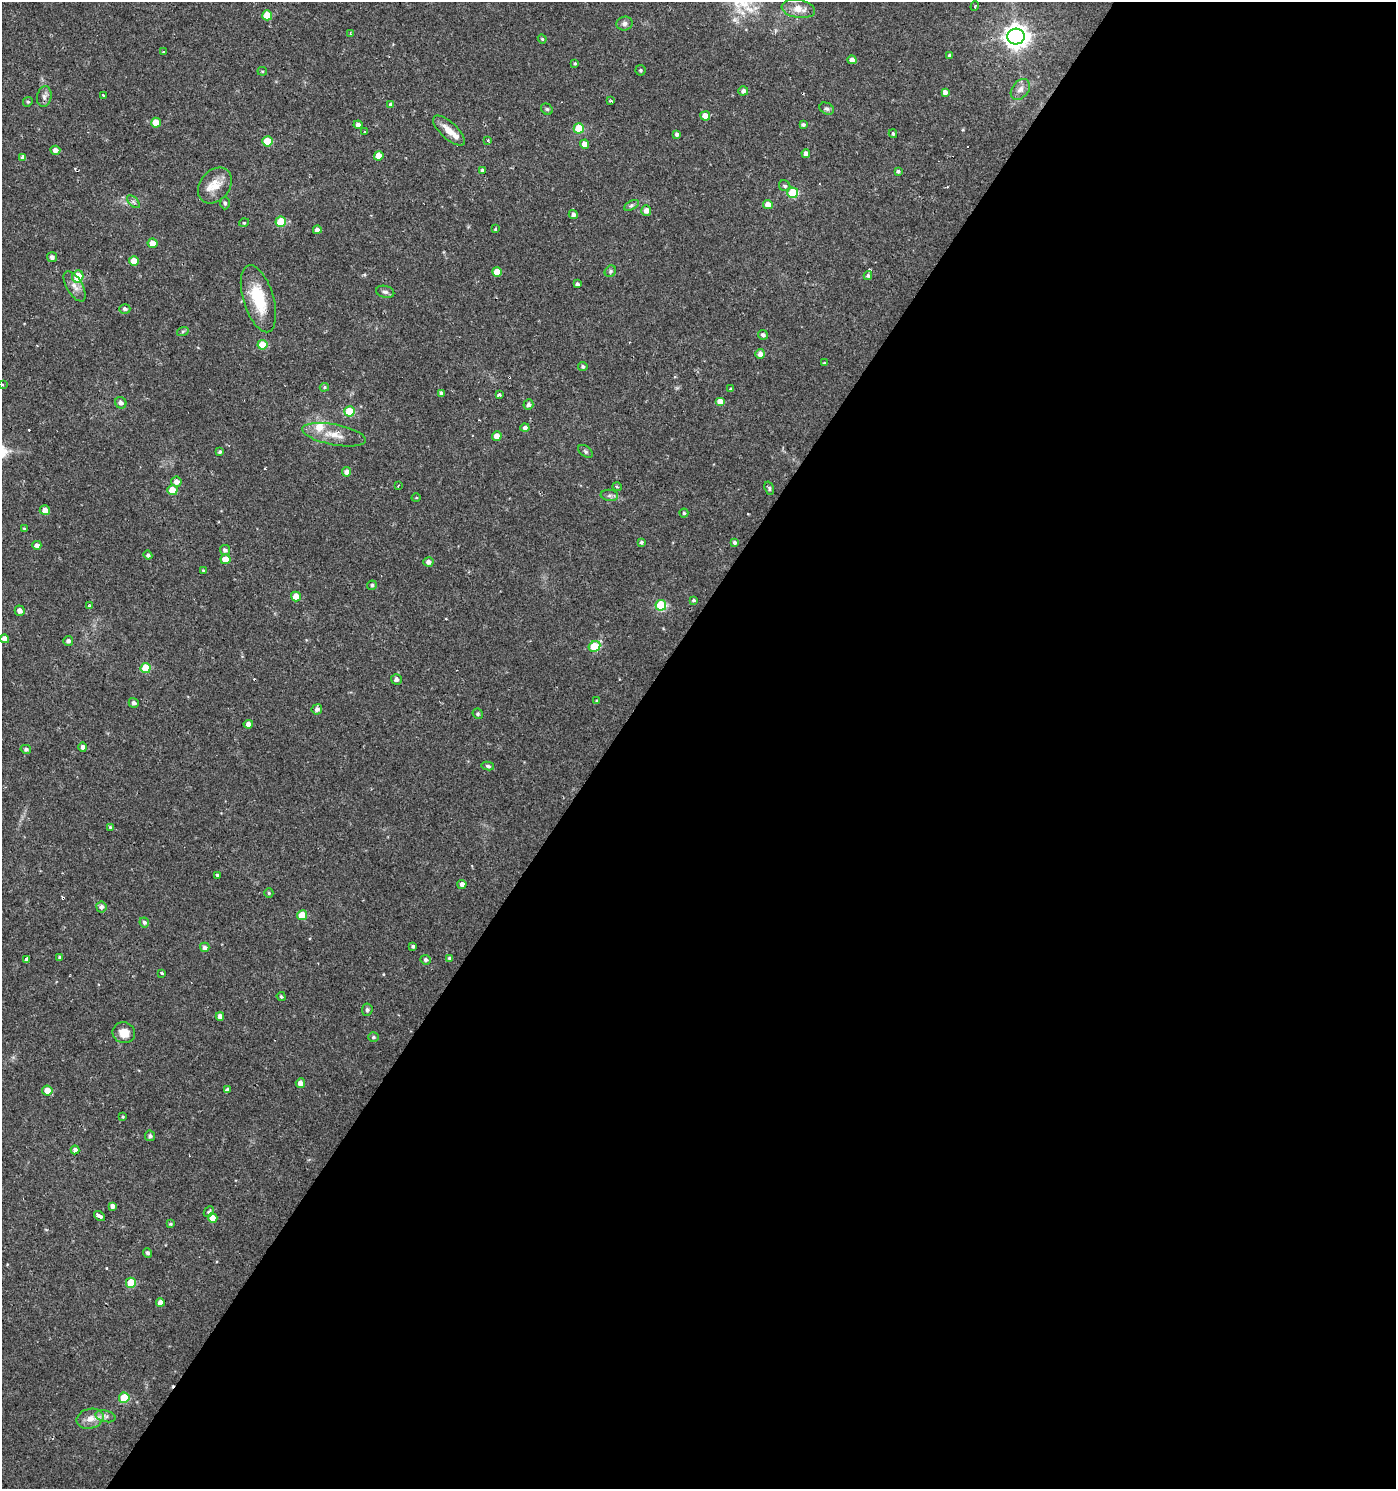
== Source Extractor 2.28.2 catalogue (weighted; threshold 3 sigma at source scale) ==
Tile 12 of 4 x 4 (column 4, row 3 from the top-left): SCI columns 4360-5753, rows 1493-2979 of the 5999 x 5954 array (HDU 1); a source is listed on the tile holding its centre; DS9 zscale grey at full resolution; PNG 1398 x 1491 px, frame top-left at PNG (2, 2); each listed source drawn as its Kron ellipse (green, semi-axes under 4 px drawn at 4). Shown black and unused: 56% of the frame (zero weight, under 2 of 3 exposures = <1% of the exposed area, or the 3 px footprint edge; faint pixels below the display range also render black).
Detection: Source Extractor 2.28.2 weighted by HDU 2 'WHT'; one run over the whole footprint, this tile lists its part. Background 0.0337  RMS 0.0035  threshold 0.0159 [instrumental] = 3 sigma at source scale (4.5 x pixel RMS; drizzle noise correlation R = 1.50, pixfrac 1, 0.0396/0.0396 arcsec/px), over >= 5 px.
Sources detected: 169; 7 cosmic-ray / hot-pixel residue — neither listed nor drawn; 2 inside a brighter listed object's ellipse — not listed separately; the other 160 listed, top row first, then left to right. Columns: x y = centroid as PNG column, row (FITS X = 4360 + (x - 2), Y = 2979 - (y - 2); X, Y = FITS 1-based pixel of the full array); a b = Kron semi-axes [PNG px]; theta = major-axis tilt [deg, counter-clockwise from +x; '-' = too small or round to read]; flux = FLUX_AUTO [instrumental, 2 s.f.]
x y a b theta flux
975 6 5 3 - 0.34
798 9 17 9 -9 4.1
267 15 5 5 - 6.4
624 24 8 7 - 1.2
350 34 3 3 - 0.39
1016 37 8 8 - 330
542 39 4 4 - 0.4
164 52 3 3 - 0.76
949 55 3 3 - 0.49
852 60 4 4 - 1.9
575 63 4 3 - 0.45
640 70 5 5 - 0.55
262 71 5 4 - 0.39
1020 89 11 8 52 2
743 91 5 4 - 1.2
945 92 4 4 - 1.4
103 95 3 2 - 0.67
44 97 10 7 78 1.4
611 101 4 3 - 0.73
28 102 5 4 - 0.47
390 104 4 4 - 0.45
547 109 6 5 - 0.56
827 109 7 5 -29 0.81
705 116 5 4 - 3.9
156 123 5 5 - 5.1
803 124 4 3 - 0.71
358 125 4 4 - 1.3
579 128 5 5 - 12
365 131 3 2 - 0.39
449 131 20 8 -43 4
677 134 4 3 - 1
893 134 4 3 - 0.48
488 140 3 3 - 0.78
267 141 5 5 - 12
584 144 4 4 - 2.7
55 150 5 4 - 1.7
806 153 4 4 - 1.6
379 156 5 4 - 4.3
23 157 4 4 - 1.3
482 170 4 3 - 0.65
898 171 4 3 - 0.64
215 185 20 15 51 5.6
785 186 6 5 - 0.75
793 193 5 5 - 16
133 202 8 4 -45 0.85
225 203 6 5 - 0.73
768 204 5 4 - 3.3
631 205 8 4 31 0.75
646 210 5 5 - 1.7
573 214 4 4 - 0.92
281 222 5 5 - 11
244 223 5 3 - 0.63
495 229 3 3 - 0.96
317 230 4 4 - 1.7
153 243 5 5 - 3.1
52 257 5 5 - 1.2
134 261 5 5 - 5.5
610 271 6 5 - 0.64
497 272 5 4 - 4.6
868 275 4 4 - 0.61
78 276 6 5 - 9
577 284 4 4 - 0.84
75 286 17 8 -59 2.6
385 292 9 6 -14 1.1
258 299 35 15 -73 14
125 309 5 5 - 0.99
183 331 6 4 19 0.52
763 335 5 4 - 0.97
262 345 5 5 - 8.7
760 354 5 5 - 1.9
824 363 3 3 - 0.34
583 366 4 4 - 0.65
2 385 3 3 - 1.4
324 387 5 4 - 0.44
731 389 4 3 - 0.56
441 393 4 4 - 0.95
499 394 4 3 - 1.3
720 401 5 4 - 2.9
121 403 6 5 - 1.3
528 404 5 5 - 1
349 411 5 5 - 12
525 428 4 4 - 1.2
334 435 32 10 -11 5.9
497 436 5 4 - 3.1
586 451 8 5 -39 0.66
220 452 4 4 - 0.63
347 472 4 4 - 2.1
176 482 5 5 - 1.9
398 486 4 3 - 0.27
617 487 5 3 - 0.39
769 488 7 4 -72 0.62
172 490 5 5 - 6.5
609 495 9 5 -5 1
416 498 4 3 - 0.3
45 510 5 5 - 2.2
684 513 4 4 - 0.45
24 529 4 3 - 0.44
641 542 4 4 - 0.63
735 542 4 4 - 0.93
37 545 4 4 - 1.5
225 550 5 5 - 1.1
148 555 4 4 - 0.93
225 559 5 5 - 3.7
428 562 5 4 - 1.6
203 571 3 3 - 0.35
372 585 5 4 - 0.66
296 597 5 5 - 4
693 600 4 4 - 0.59
661 605 5 5 - 20
89 606 3 3 - 0.44
20 611 5 5 - 1.7
5 639 4 4 - 2
68 641 5 5 - 1.2
594 646 6 5 - 12
146 668 5 5 - 9.9
396 679 5 5 - 0.97
597 701 4 3 - 0.47
134 703 5 4 - 1
317 709 5 5 - 1.2
478 714 5 5 - 0.61
248 724 4 4 - 1.9
83 747 5 4 - 1.2
26 749 5 4 - 0.82
488 766 6 4 -11 0.7
110 827 4 4 - 0.36
217 875 3 3 - 0.61
462 884 4 4 - 1.7
269 893 4 4 - 0.49
101 907 5 5 - 1.2
302 915 5 5 - 7.3
144 922 5 5 - 0.88
413 946 4 3 - 0.75
205 947 5 4 - 1.3
59 957 4 3 - 0.39
450 958 4 4 - 0.69
26 960 4 3 - 3.2
426 960 5 4 - 0.82
162 973 3 3 - 1.7
281 997 5 3 - 0.48
367 1010 6 5 - 0.66
220 1016 4 4 - 1.5
124 1033 11 10 - 4
373 1037 5 5 - 0.64
300 1083 5 4 - 2.1
47 1090 5 5 - 3.5
227 1090 4 4 - 1
123 1117 4 3 - 0.4
150 1136 5 5 - 0.86
75 1150 4 4 - 1.2
113 1206 4 4 - 1.4
209 1212 6 4 48 0.56
99 1216 6 3 -36 4.1
213 1218 5 4 - 4
170 1224 4 3 - 0.45
147 1253 5 4 - 0.85
131 1283 5 5 - 11
160 1302 4 4 - 2.3
124 1398 5 5 - 12
105 1416 10 5 -13 1.4
90 1419 13 9 14 3.5
Isophote crosses this tile's border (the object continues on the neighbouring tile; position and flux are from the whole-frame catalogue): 1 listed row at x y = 2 385